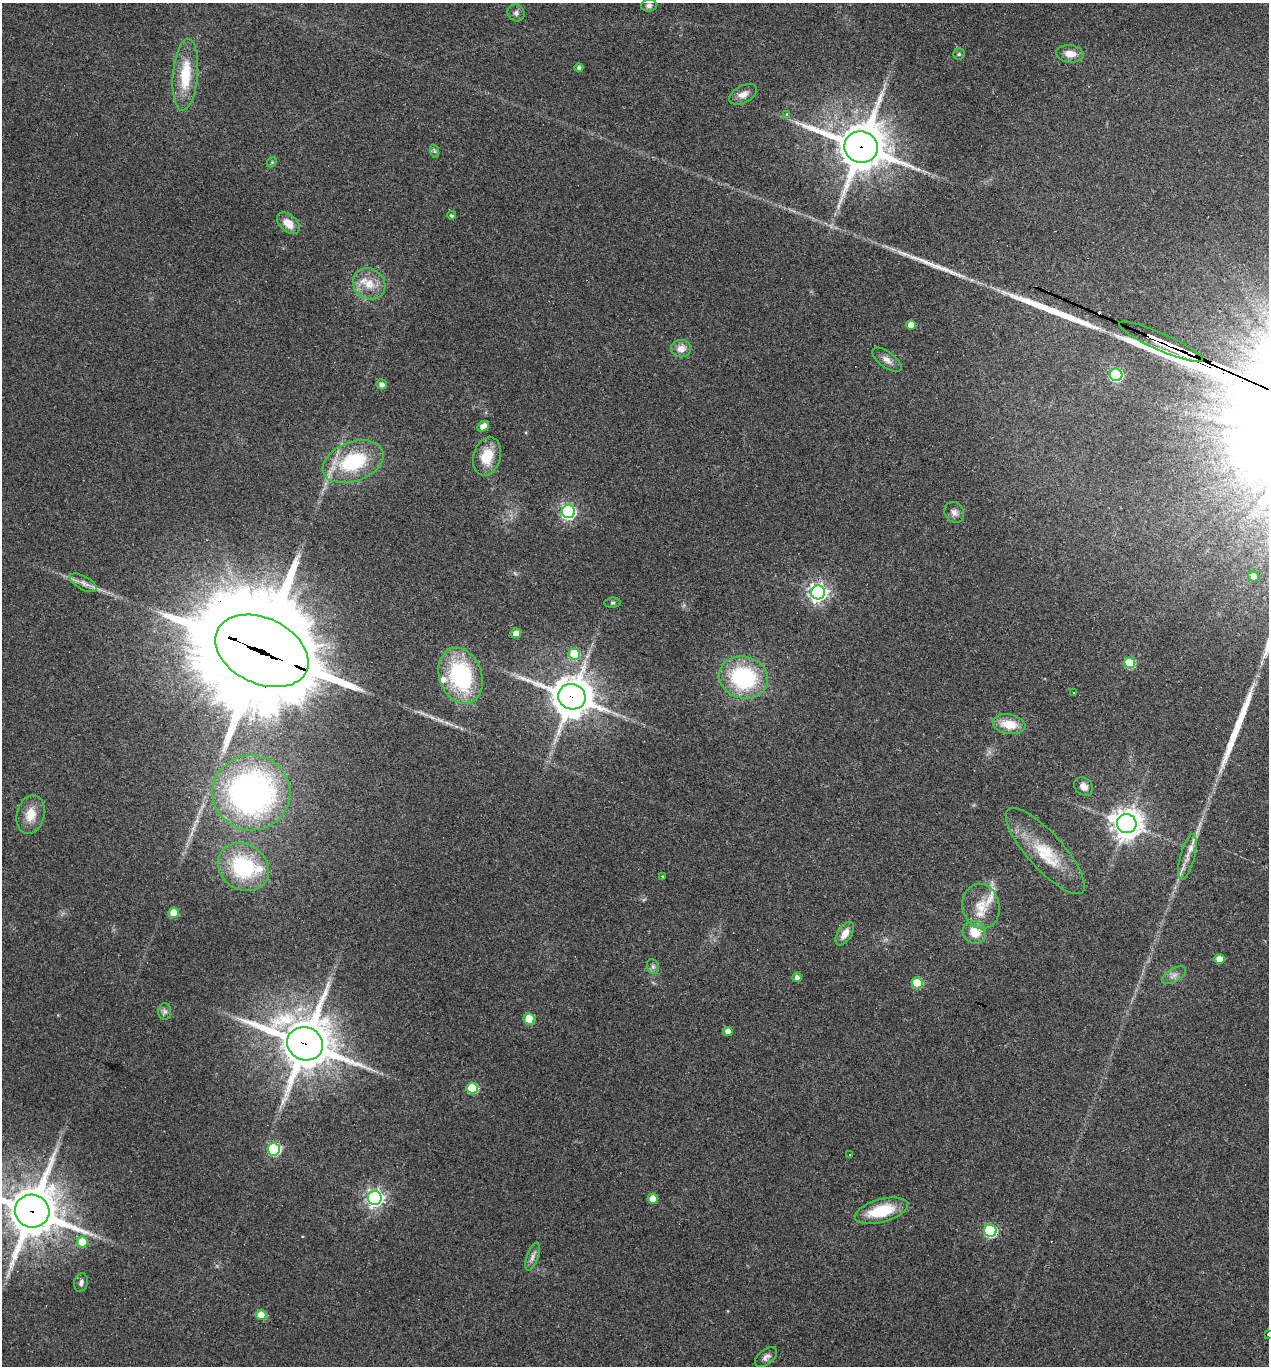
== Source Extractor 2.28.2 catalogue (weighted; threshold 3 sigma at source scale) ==
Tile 6 of 4 x 4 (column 2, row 2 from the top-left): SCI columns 1401-2667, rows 2744-4107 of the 5526 x 5510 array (HDU 1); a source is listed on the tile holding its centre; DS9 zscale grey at full resolution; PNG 1271 x 1368 px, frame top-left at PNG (2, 3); each listed source drawn as its Kron ellipse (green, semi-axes under 4 px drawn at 4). Shown black and unused: <1% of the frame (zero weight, under 3 of 4 exposures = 4% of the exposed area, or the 3 px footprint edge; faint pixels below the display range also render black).
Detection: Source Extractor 2.28.2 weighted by HDU 2 'WHT'; one run over the whole footprint, this tile lists its part. Background 0.0797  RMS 0.0055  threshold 0.0248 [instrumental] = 3 sigma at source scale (4.5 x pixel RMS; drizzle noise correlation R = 1.50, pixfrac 1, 0.05/0.05 arcsec/px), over >= 5 px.
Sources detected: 84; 1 too faint to see at this stretch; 1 cosmic-ray / hot-pixel residue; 4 long thin detections or spike segments (spike, bleed or trail) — neither listed nor drawn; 5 inside a brighter listed object's ellipse — not listed separately; the other 73 listed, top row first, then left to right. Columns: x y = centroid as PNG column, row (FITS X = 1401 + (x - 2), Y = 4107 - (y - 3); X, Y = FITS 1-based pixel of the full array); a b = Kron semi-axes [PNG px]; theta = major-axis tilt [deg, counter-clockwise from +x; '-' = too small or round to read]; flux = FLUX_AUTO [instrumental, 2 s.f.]
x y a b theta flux
649 5 8 6 7 1.8
516 13 9 8 - 1.9
959 54 5 5 - 0.84
1070 54 14 8 -7 5.8
579 68 4 4 - 1.7
185 75 36 12 85 21
743 94 15 8 27 4.3
787 114 4 3 - 0.85
861 147 17 15 -18 2400
434 151 7 4 -71 0.93
272 162 6 4 45 0.69
451 215 4 4 - 0.96
288 223 13 8 -41 6.3
369 284 17 15 -37 9.5
911 325 5 4 - 5.8
1161 342 46 8 -24 3900
681 349 10 8 0 4.5
887 360 17 8 -37 3.6
1116 375 6 6 - 76
381 384 5 5 - 2.6
483 426 6 4 36 5.1
487 456 19 13 74 14
353 462 32 19 20 40
568 512 6 6 - 140
954 512 11 9 -53 2.6
1253 576 5 5 - 2.3
83 583 15 6 -29 3.3
818 592 7 7 - 250
612 603 8 5 6 1.1
516 633 5 5 - 5.9
262 651 49 33 -25 17000
574 654 5 5 - 24
1130 663 5 5 - 29
461 676 29 21 -70 59
743 677 25 21 -15 55
1074 693 3 3 - 1
572 697 14 12 -22 1600
1009 724 16 10 -10 11
1084 787 10 8 -43 3.7
251 793 39 37 0 180
31 815 20 13 76 8.9
1127 824 10 9 - 710
1045 851 55 18 -48 24
1187 857 23 7 75 5.4
243 867 27 22 -35 44
663 876 3 3 - 2.1
981 906 22 18 -79 12
174 913 5 5 - 11
974 932 12 11 - 9.7
845 934 13 7 58 5
1219 959 5 4 - 6.2
653 966 8 6 -70 1.5
1174 975 13 6 31 2.6
797 977 5 4 - 2.5
917 983 5 5 - 25
165 1012 8 6 -89 1.6
529 1019 6 5 - 20
728 1031 5 4 - 5.4
305 1044 18 16 -23 2800
472 1088 5 5 - 28
274 1149 6 6 - 62
849 1154 3 2 - 0.55
375 1198 7 7 - 220
653 1199 5 5 - 8.3
32 1211 17 16 - 2800
881 1211 27 11 15 23
990 1231 6 6 - 74
82 1242 5 5 - 12
533 1257 15 6 71 2.4
81 1283 9 6 76 1.9
261 1315 5 5 - 13
1268 1335 3 2 - 0.71
766 1357 13 7 39 2.4
Overlapping masked pixels (flux is a lower limit): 6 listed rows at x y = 861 147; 1161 342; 262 651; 572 697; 305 1044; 32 1211
Isophote crosses this tile's border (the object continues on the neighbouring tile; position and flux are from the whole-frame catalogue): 2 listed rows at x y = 32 1211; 1268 1335